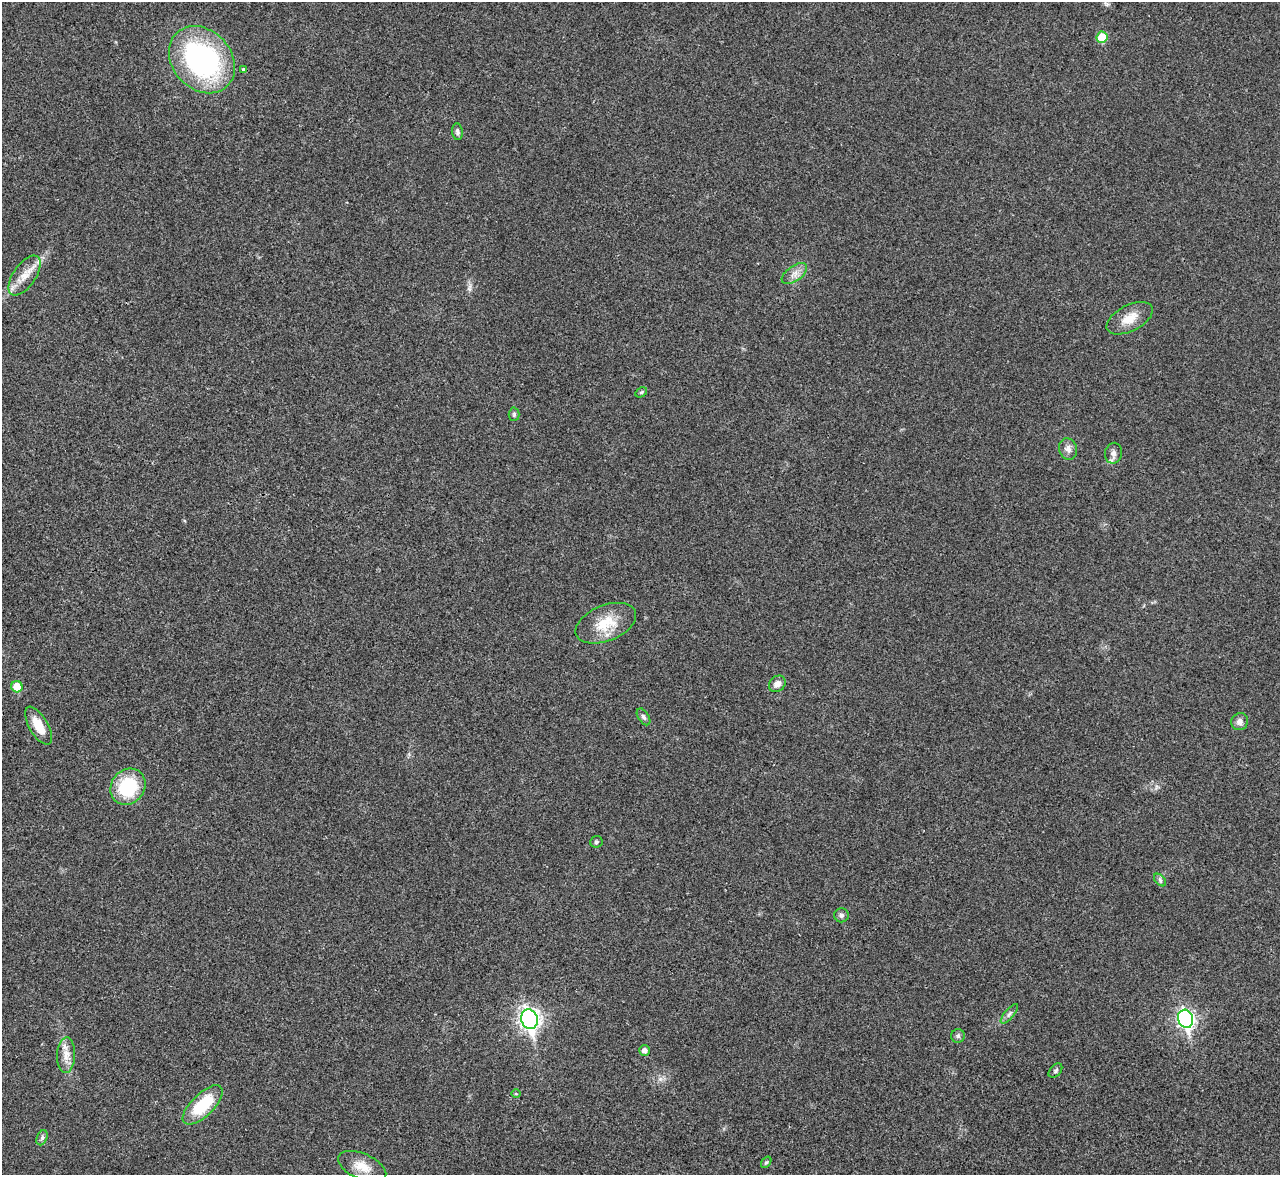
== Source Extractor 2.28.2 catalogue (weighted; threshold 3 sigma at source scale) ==
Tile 7 of 4 x 4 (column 3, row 2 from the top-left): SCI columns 2562-3839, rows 2610-3782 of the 5119 x 5100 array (HDU 1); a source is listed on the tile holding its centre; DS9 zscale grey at full resolution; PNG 1282 x 1177 px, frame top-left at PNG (2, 2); each listed source drawn as its Kron ellipse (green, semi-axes under 4 px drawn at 4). Shown black and unused: <1% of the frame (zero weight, under 3 of 4 exposures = <1% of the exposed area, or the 3 px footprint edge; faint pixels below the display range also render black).
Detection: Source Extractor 2.28.2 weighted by HDU 2 'WHT'; one run over the whole footprint, this tile lists its part. Background 0.0221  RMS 0.0044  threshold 0.0197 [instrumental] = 3 sigma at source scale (4.5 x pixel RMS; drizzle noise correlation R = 1.50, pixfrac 1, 0.05/0.05 arcsec/px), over >= 5 px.
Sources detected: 33; all 33 listed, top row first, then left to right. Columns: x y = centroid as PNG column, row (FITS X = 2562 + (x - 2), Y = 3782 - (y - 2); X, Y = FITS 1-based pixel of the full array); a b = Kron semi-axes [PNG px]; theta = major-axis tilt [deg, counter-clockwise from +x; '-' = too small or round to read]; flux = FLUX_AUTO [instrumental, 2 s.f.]
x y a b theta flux
1102 37 5 5 - 10
202 60 37 29 -47 87
244 70 3 3 - 2.1
457 132 8 5 -83 1.2
794 274 14 7 35 3.1
25 276 23 11 55 6.7
1130 318 25 13 27 7.1
641 392 6 4 30 0.67
514 414 7 5 88 0.8
1068 449 11 9 -71 2.4
1113 453 10 8 79 2.3
606 623 32 18 22 13
777 684 9 7 44 2.6
17 687 6 5 - 8.7
644 717 9 5 -57 1.1
1240 722 9 8 - 2.1
39 726 21 9 -60 7.4
128 787 19 16 51 24
596 842 6 5 - 0.75
1160 880 7 4 -46 0.88
841 915 7 7 - 1.2
1009 1014 12 4 50 1.3
529 1019 10 8 -75 210
1186 1019 9 7 -75 130
958 1036 7 6 - 1.1
644 1050 5 5 - 1.8
66 1055 18 9 87 4.4
1055 1071 8 5 46 0.91
516 1094 5 3 - 0.43
203 1105 25 11 44 20
42 1138 8 5 66 1
766 1162 6 4 52 0.66
362 1166 26 13 -23 7.1